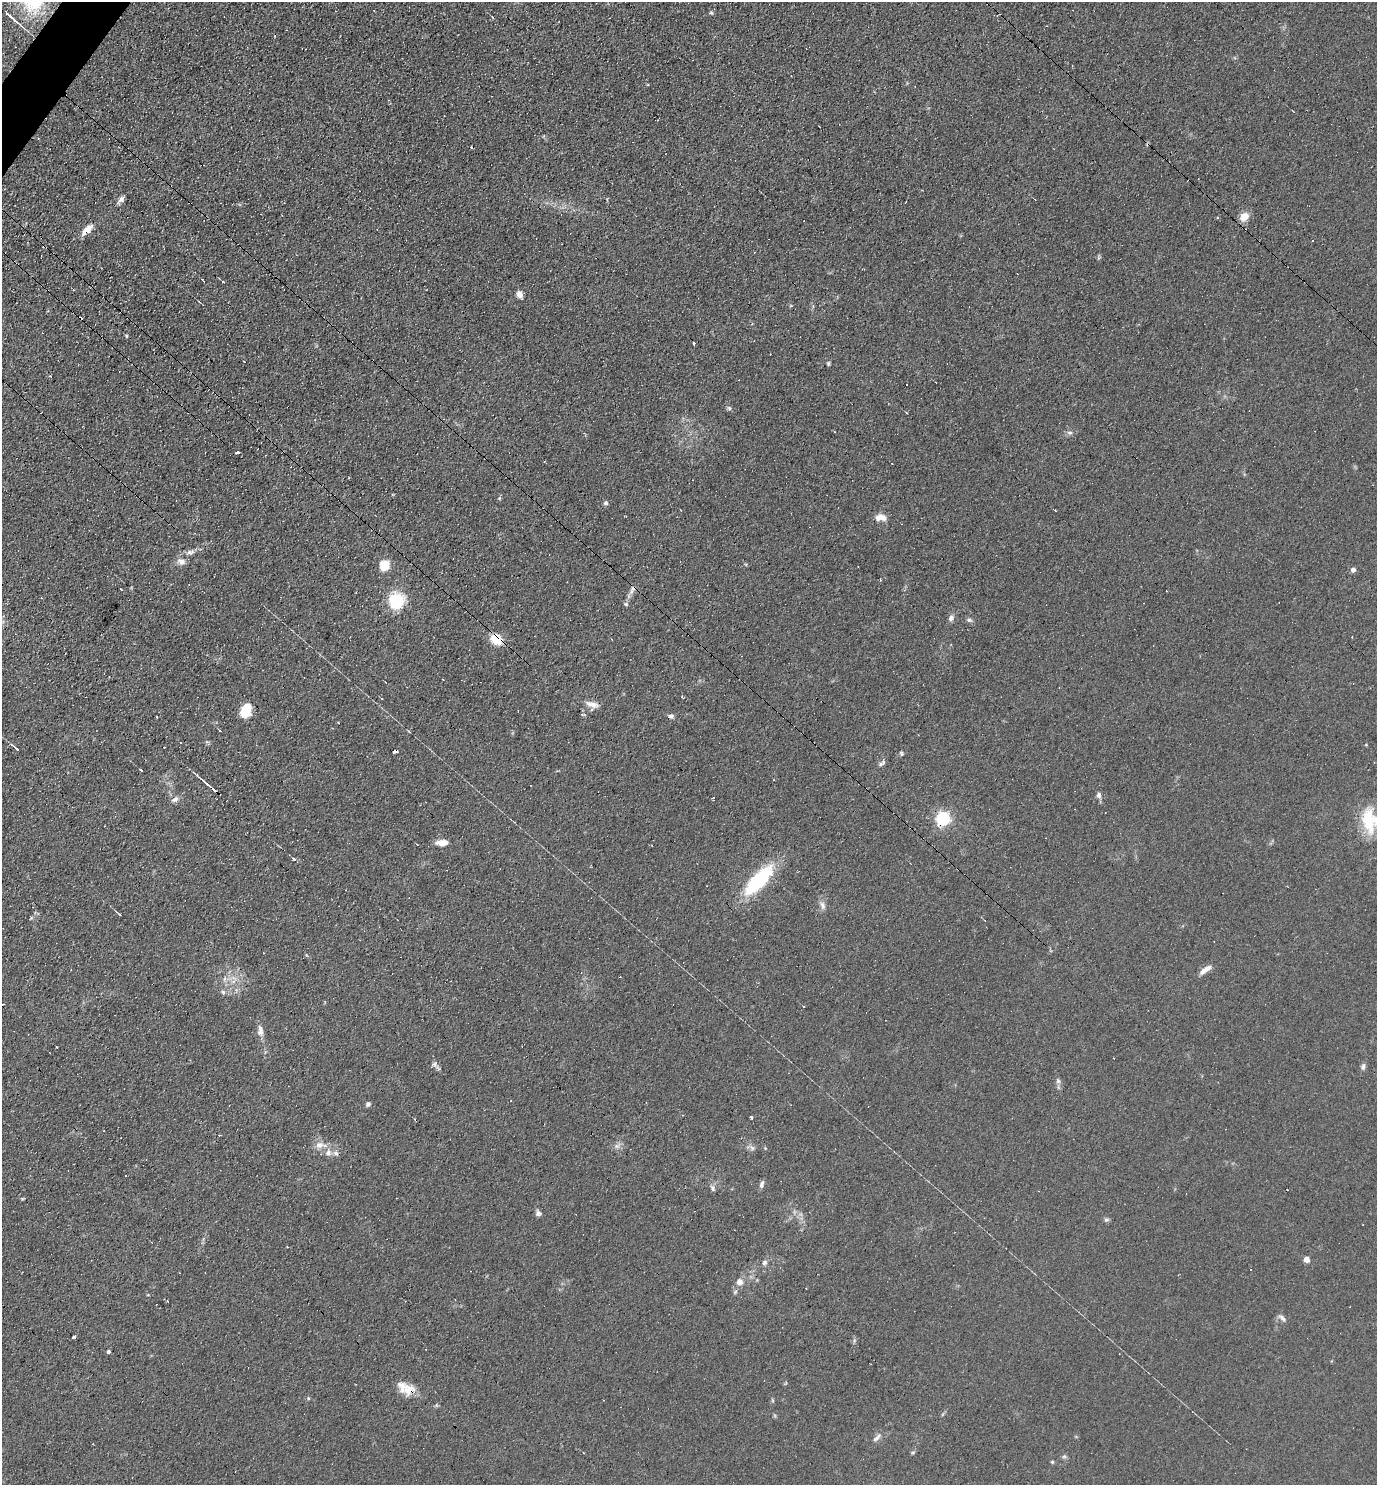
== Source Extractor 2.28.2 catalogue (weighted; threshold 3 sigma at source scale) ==
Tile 11 of 4 x 4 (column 3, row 3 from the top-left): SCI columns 2899-4273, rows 1485-2967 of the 5940 x 5934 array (HDU 1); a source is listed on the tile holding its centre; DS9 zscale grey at full resolution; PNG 1379 x 1487 px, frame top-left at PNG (2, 2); no overlay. Shown black and unused: <1% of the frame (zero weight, under 3 of 4 exposures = <1% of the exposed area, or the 3 px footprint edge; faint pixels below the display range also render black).
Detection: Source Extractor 2.28.2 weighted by HDU 2 'WHT'; one run over the whole footprint, this tile lists its part. Background 0.104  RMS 0.0098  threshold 0.0441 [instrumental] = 3 sigma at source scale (4.5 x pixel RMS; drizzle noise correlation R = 1.50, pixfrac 1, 0.05/0.05 arcsec/px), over >= 5 px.
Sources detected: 102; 14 cosmic-ray / hot-pixel residue — not listed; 3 inside a brighter listed object's ellipse — not listed separately; the other 85 listed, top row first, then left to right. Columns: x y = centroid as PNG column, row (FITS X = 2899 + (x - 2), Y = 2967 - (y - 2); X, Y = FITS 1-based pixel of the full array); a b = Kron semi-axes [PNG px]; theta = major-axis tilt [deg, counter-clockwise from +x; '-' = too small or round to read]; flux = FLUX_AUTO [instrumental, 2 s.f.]
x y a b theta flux
374 10 3 2 - 0.73
711 13 5 4 - 1.3
10 16 26 3 -41 9.3
492 17 4 2 - 0.72
121 199 9 6 43 3.8
574 210 4 4 - 1.1
1244 217 9 7 41 12
1218 218 3 3 - 5
88 229 12 8 50 8.3
223 282 3 3 - 0.93
519 294 7 6 - 6.6
126 336 4 3 - 1.2
694 343 3 3 - 2.6
244 361 3 2 - 0.57
828 363 6 4 71 1.3
50 376 3 3 - 0.72
729 408 6 6 - 1.8
1070 433 8 5 -4 2.6
237 452 3 3 - 10
499 498 5 5 - 1.2
606 503 6 5 - 2.4
1055 510 3 2 - 1.9
881 517 14 8 -1 7.4
190 552 15 7 20 5.2
181 561 12 8 -26 5.4
384 565 10 9 - 20
1353 570 5 4 - 4.5
880 579 4 2 - 1.1
632 591 13 5 62 4.5
396 601 13 12 - 47
626 604 6 5 - 1.7
951 618 8 7 - 3.6
970 620 9 4 -29 2
496 639 9 8 - 26
1353 683 4 3 - 0.67
682 697 3 3 - 1.3
592 704 18 7 -17 7
246 711 13 9 69 23
671 716 8 6 -2 2.7
220 730 4 2 - 0.83
1366 745 5 3 - 0.74
17 749 6 3 -42 3.2
395 751 5 3 - 4.7
902 753 6 5 - 1.5
882 763 13 6 46 3
141 770 3 2 - 1.1
209 785 22 3 -41 5.9
1099 795 6 6 - 3.5
175 799 11 6 27 3.7
943 818 6 6 - 210
1369 820 36 17 -85 34
442 843 15 7 2 7.9
294 859 5 3 - 1.3
757 881 33 12 46 86
822 905 12 7 -74 4.6
119 914 7 2 -36 1.4
1205 970 16 6 36 7.6
225 979 8 5 83 3.1
223 992 6 5 - 2.1
260 1031 16 8 -86 6
435 1064 9 7 -45 3.3
1363 1066 10 5 78 2.9
1058 1081 7 6 - 2.5
368 1104 6 5 - 2.6
751 1117 3 3 - 3.6
319 1145 10 8 -9 6.3
752 1148 7 5 -59 2.6
328 1152 10 8 51 5.8
762 1184 10 5 75 3.3
713 1188 9 5 -74 2.7
538 1213 7 6 - 3.2
1106 1220 6 4 -39 1.9
1307 1259 4 4 - 12
765 1262 7 6 - 2.8
739 1282 9 8 - 5.7
167 1301 3 2 - 0.84
1282 1318 12 5 -42 3.1
74 1337 4 3 - 3
108 1352 5 4 - 1.6
407 1390 19 9 -62 13
308 1398 5 4 - 1.1
877 1437 16 5 46 3.8
913 1452 6 4 19 1.3
1064 1456 7 4 0 1.7
1052 1462 5 4 - 1.2
Overlapping masked pixels (flux is a lower limit): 5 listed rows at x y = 88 229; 496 639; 395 751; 943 818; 407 1390